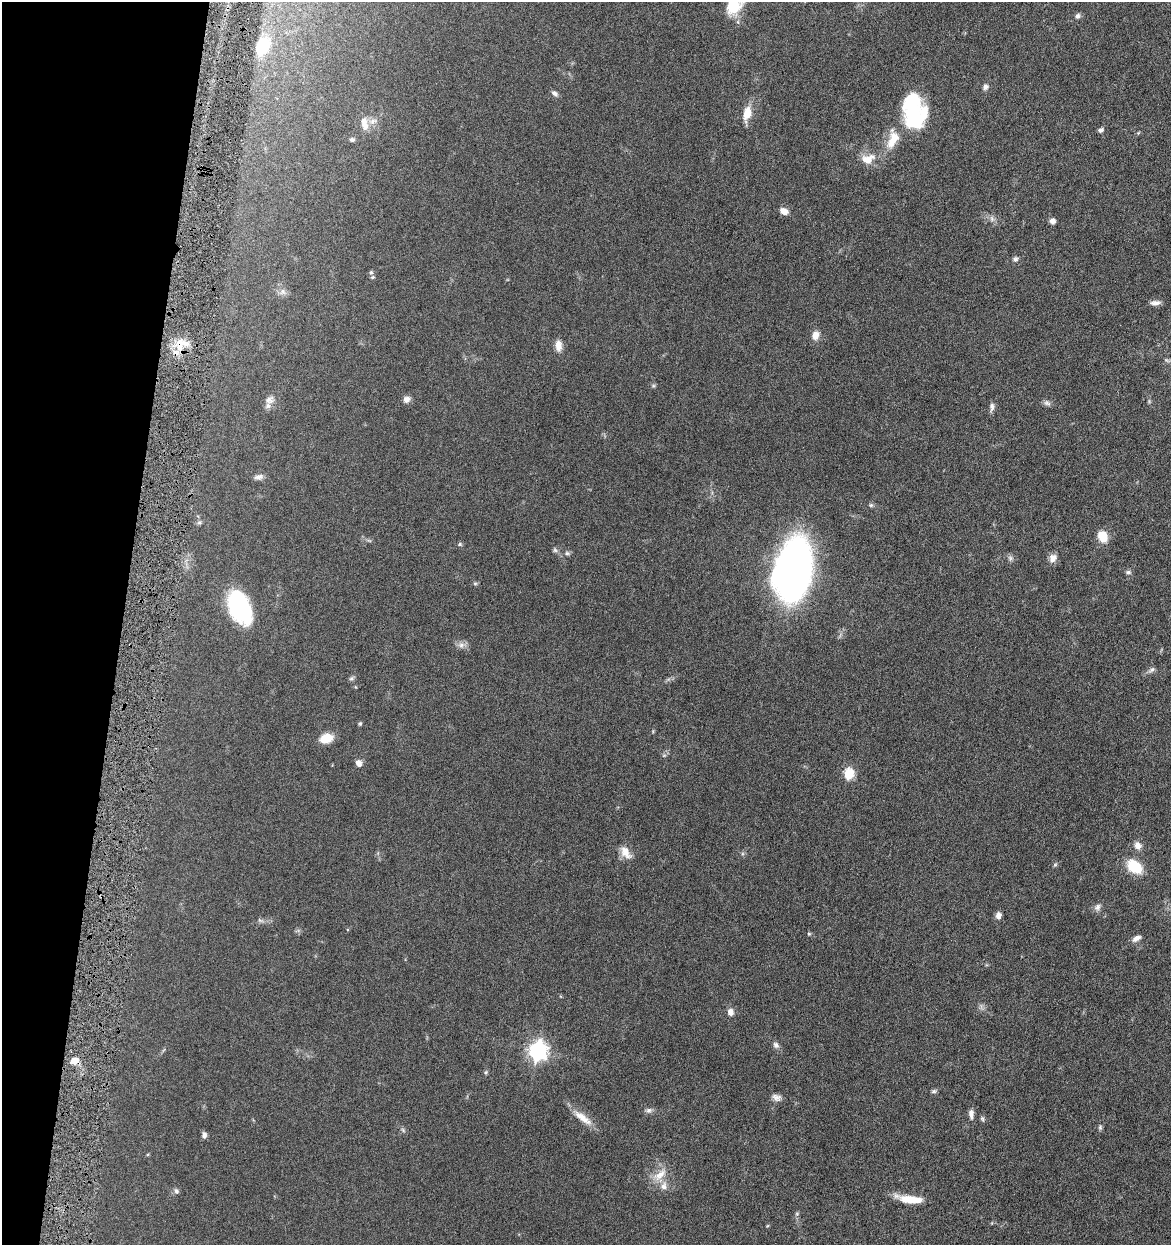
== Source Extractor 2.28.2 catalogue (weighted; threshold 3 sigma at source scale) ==
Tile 9 of 4 x 4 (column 1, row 3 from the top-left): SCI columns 242-1410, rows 1249-2491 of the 5040 x 4982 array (HDU 1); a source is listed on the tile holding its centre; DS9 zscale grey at full resolution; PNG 1173 x 1247 px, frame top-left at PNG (2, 2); no overlay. Shown black and unused: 10% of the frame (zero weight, under 4 of 8 exposures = <1% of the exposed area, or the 3 px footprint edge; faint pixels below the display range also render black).
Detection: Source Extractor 2.28.2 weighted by HDU 2 'WHT'; one run over the whole footprint, this tile lists its part. Background 0.042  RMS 0.0046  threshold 0.0189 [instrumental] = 3 sigma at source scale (4.09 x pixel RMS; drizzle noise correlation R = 1.36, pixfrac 0.8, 0.05/0.05 arcsec/px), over >= 5 px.
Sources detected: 85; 1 too faint to see at this stretch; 2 inside a brighter object's white glare — not listed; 3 inside a brighter listed object's ellipse — not listed separately; the other 79 listed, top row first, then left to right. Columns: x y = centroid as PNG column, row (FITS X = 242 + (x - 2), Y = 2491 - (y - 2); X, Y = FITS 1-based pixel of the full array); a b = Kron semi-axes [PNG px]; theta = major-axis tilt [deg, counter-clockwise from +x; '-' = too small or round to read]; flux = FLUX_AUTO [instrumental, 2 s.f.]
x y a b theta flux
733 6 21 15 44 11
1078 16 7 6 - 1.2
738 22 6 4 -72 0.7
262 46 17 11 65 18
985 87 7 7 - 1.5
555 93 9 5 -37 1.3
747 113 16 8 76 6.8
914 115 35 22 82 27
373 121 11 7 26 2
364 123 17 8 -79 4
1101 130 6 4 33 1.2
1138 133 5 4 - 0.44
352 140 6 5 - 0.89
893 140 27 13 66 9.5
868 159 18 12 19 6.1
784 211 9 6 -29 3.2
992 218 9 5 -71 1.4
1053 221 6 6 - 1.6
1015 259 8 6 11 1.1
371 272 7 5 -67 0.9
283 292 9 8 - 1.8
1155 303 13 6 4 1.9
815 335 10 8 73 3.5
558 346 14 8 -85 3.2
179 347 13 9 -66 5.6
1166 360 9 4 -31 0.75
653 386 6 5 - 0.68
406 399 9 8 - 2
269 400 14 10 32 2.9
1047 403 10 7 -27 1.3
992 407 12 6 84 1.6
259 477 11 7 9 1.6
871 505 7 5 -1 0.78
199 523 7 4 1 0.72
1103 536 13 10 -66 6.5
460 544 7 5 15 0.73
555 550 7 6 - 0.85
567 553 7 5 0 0.89
1010 558 8 6 -77 1.1
1053 558 11 9 60 2.5
793 569 39 23 79 320
1128 572 8 5 -8 0.91
475 584 6 5 - 0.62
239 607 34 20 -65 37
461 645 10 8 12 1.9
1152 670 10 5 34 1.3
351 678 8 5 40 0.86
360 723 6 4 63 0.59
326 738 12 9 17 7.2
664 755 6 4 19 0.6
359 763 8 7 - 2.1
849 774 6 5 - 24
1138 845 11 10 - 2.6
625 852 18 10 -56 4.8
1055 865 5 5 - 0.59
1134 867 16 11 -35 13
1097 907 10 8 59 1.7
998 915 7 6 - 2.3
260 920 9 4 -30 0.85
809 934 5 5 - 0.48
1136 938 11 6 29 2.1
730 1012 10 8 -79 2.1
776 1045 8 7 - 1.4
538 1051 8 7 - 180
74 1061 9 7 20 4.1
486 1072 6 5 - 0.59
934 1091 7 5 16 0.85
776 1097 12 8 -21 2.1
648 1110 10 6 11 1.4
971 1114 12 6 -86 2.3
582 1118 28 10 -34 5.7
982 1119 8 5 -79 0.78
1100 1127 7 5 89 0.78
403 1130 7 4 -46 0.72
204 1135 8 6 85 1.4
660 1175 26 11 40 6.2
176 1191 8 6 -73 1.1
910 1199 27 8 -11 8.4
797 1214 6 5 - 0.64
Overlapping masked pixels (flux is a lower limit): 2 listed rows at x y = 179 347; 74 1061
Isophote crosses this tile's border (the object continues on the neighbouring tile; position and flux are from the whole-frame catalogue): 1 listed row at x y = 733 6